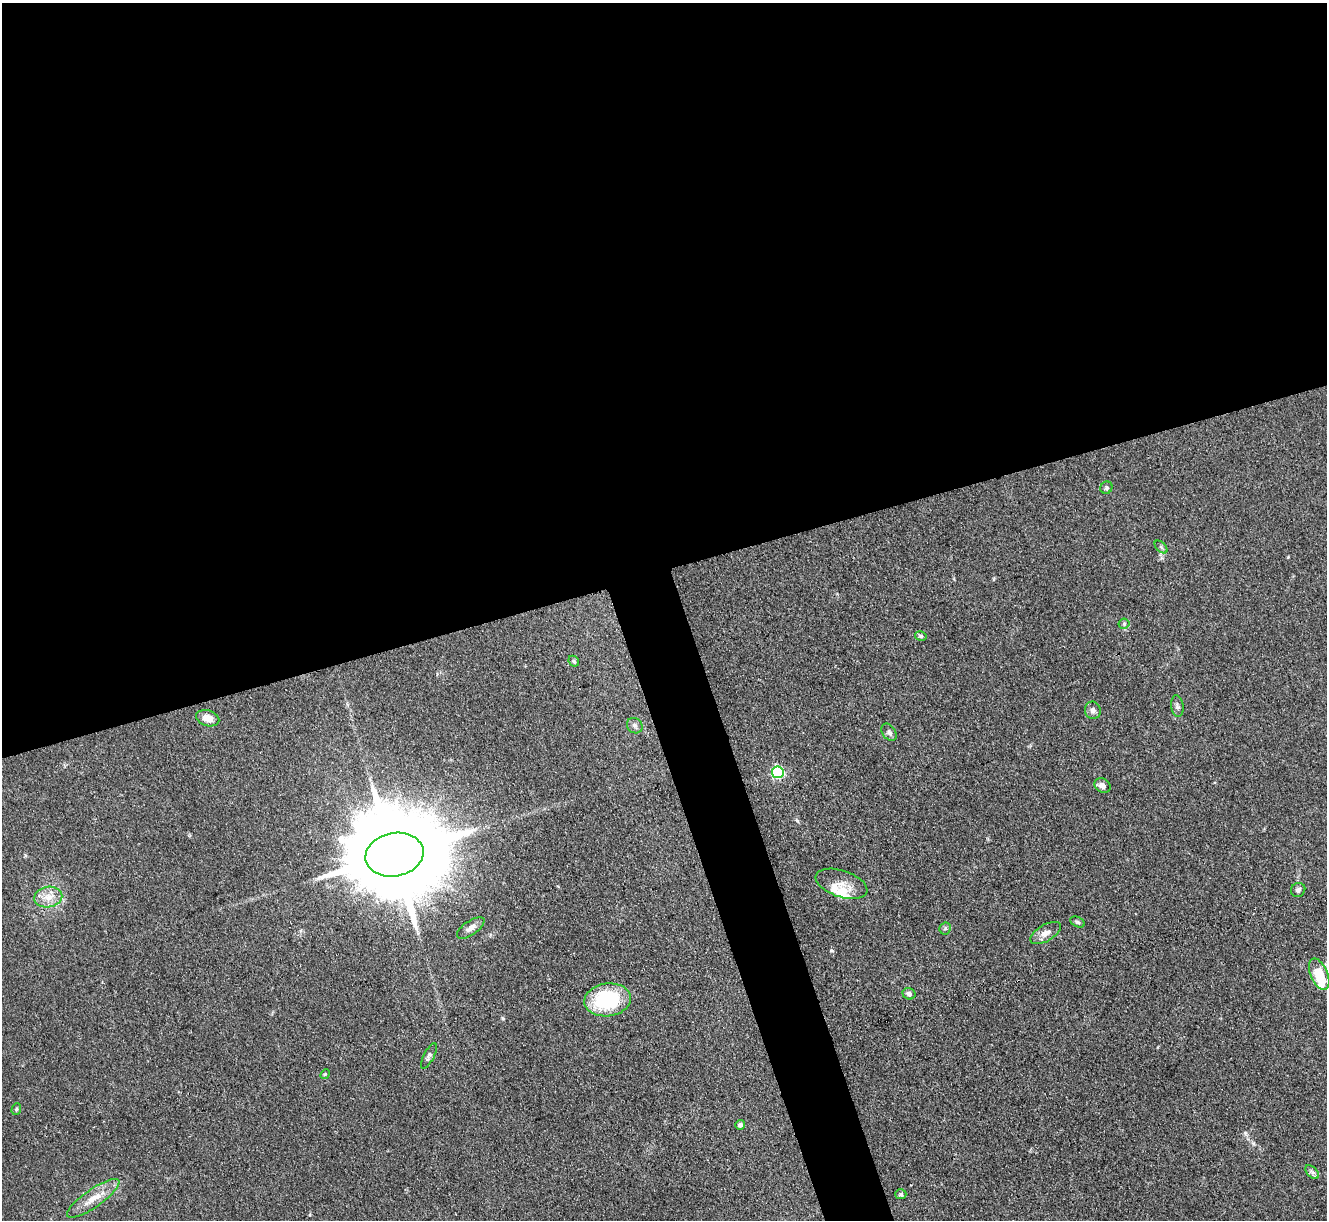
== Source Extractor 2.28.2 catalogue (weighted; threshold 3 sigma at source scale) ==
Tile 2 of 4 x 4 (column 2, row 1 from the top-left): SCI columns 1334-2658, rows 3931-5148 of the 5316 x 5299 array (HDU 1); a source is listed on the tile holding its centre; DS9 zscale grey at full resolution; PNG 1329 x 1222 px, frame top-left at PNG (2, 3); each listed source drawn as its Kron ellipse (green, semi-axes under 4 px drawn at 4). Shown black and unused: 49% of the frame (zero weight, under 3 of 4 exposures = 1% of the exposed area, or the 3 px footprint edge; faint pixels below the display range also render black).
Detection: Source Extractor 2.28.2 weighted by HDU 2 'WHT'; one run over the whole footprint, this tile lists its part. Background 0.111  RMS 0.0067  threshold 0.0302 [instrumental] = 3 sigma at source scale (4.5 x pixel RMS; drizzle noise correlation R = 1.50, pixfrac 1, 0.05/0.05 arcsec/px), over >= 5 px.
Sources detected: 35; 1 inside a brighter object's white glare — neither listed nor drawn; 4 inside a brighter listed object's ellipse — not listed separately; the other 30 listed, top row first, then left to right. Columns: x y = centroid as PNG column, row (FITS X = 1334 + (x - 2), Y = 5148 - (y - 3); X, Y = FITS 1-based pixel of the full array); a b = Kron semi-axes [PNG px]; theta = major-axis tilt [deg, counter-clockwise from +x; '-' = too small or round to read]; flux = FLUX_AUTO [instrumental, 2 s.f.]
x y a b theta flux
1106 488 6 5 - 1.4
1161 547 8 4 -45 1.4
1124 624 5 5 - 0.98
921 636 6 4 -14 1.2
574 661 6 4 -47 0.91
1177 706 11 6 -82 2.1
1093 710 9 8 - 2.6
208 718 12 8 -16 6.1
635 726 8 7 - 2.1
889 732 9 6 -54 2.3
778 772 6 5 - 99
1103 786 8 7 - 3.5
394 855 29 21 11 16000
841 884 27 13 -19 9.2
1298 890 7 6 - 2.1
48 897 14 10 9 7.7
1077 922 8 5 -27 1.3
471 928 16 7 35 4
945 928 6 5 - 1.2
1046 933 17 8 30 5.2
1319 974 16 8 -66 18
909 994 6 5 - 2
608 1000 23 16 8 54
429 1056 14 5 62 2.1
325 1074 5 4 - 0.85
16 1109 6 4 70 1.1
740 1125 5 5 - 2.6
1312 1172 8 5 -44 1.8
901 1194 5 5 - 1
93 1198 31 9 35 11
Unlisted compact peaks at least as high as the median listed source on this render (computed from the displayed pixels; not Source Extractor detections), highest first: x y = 832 951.